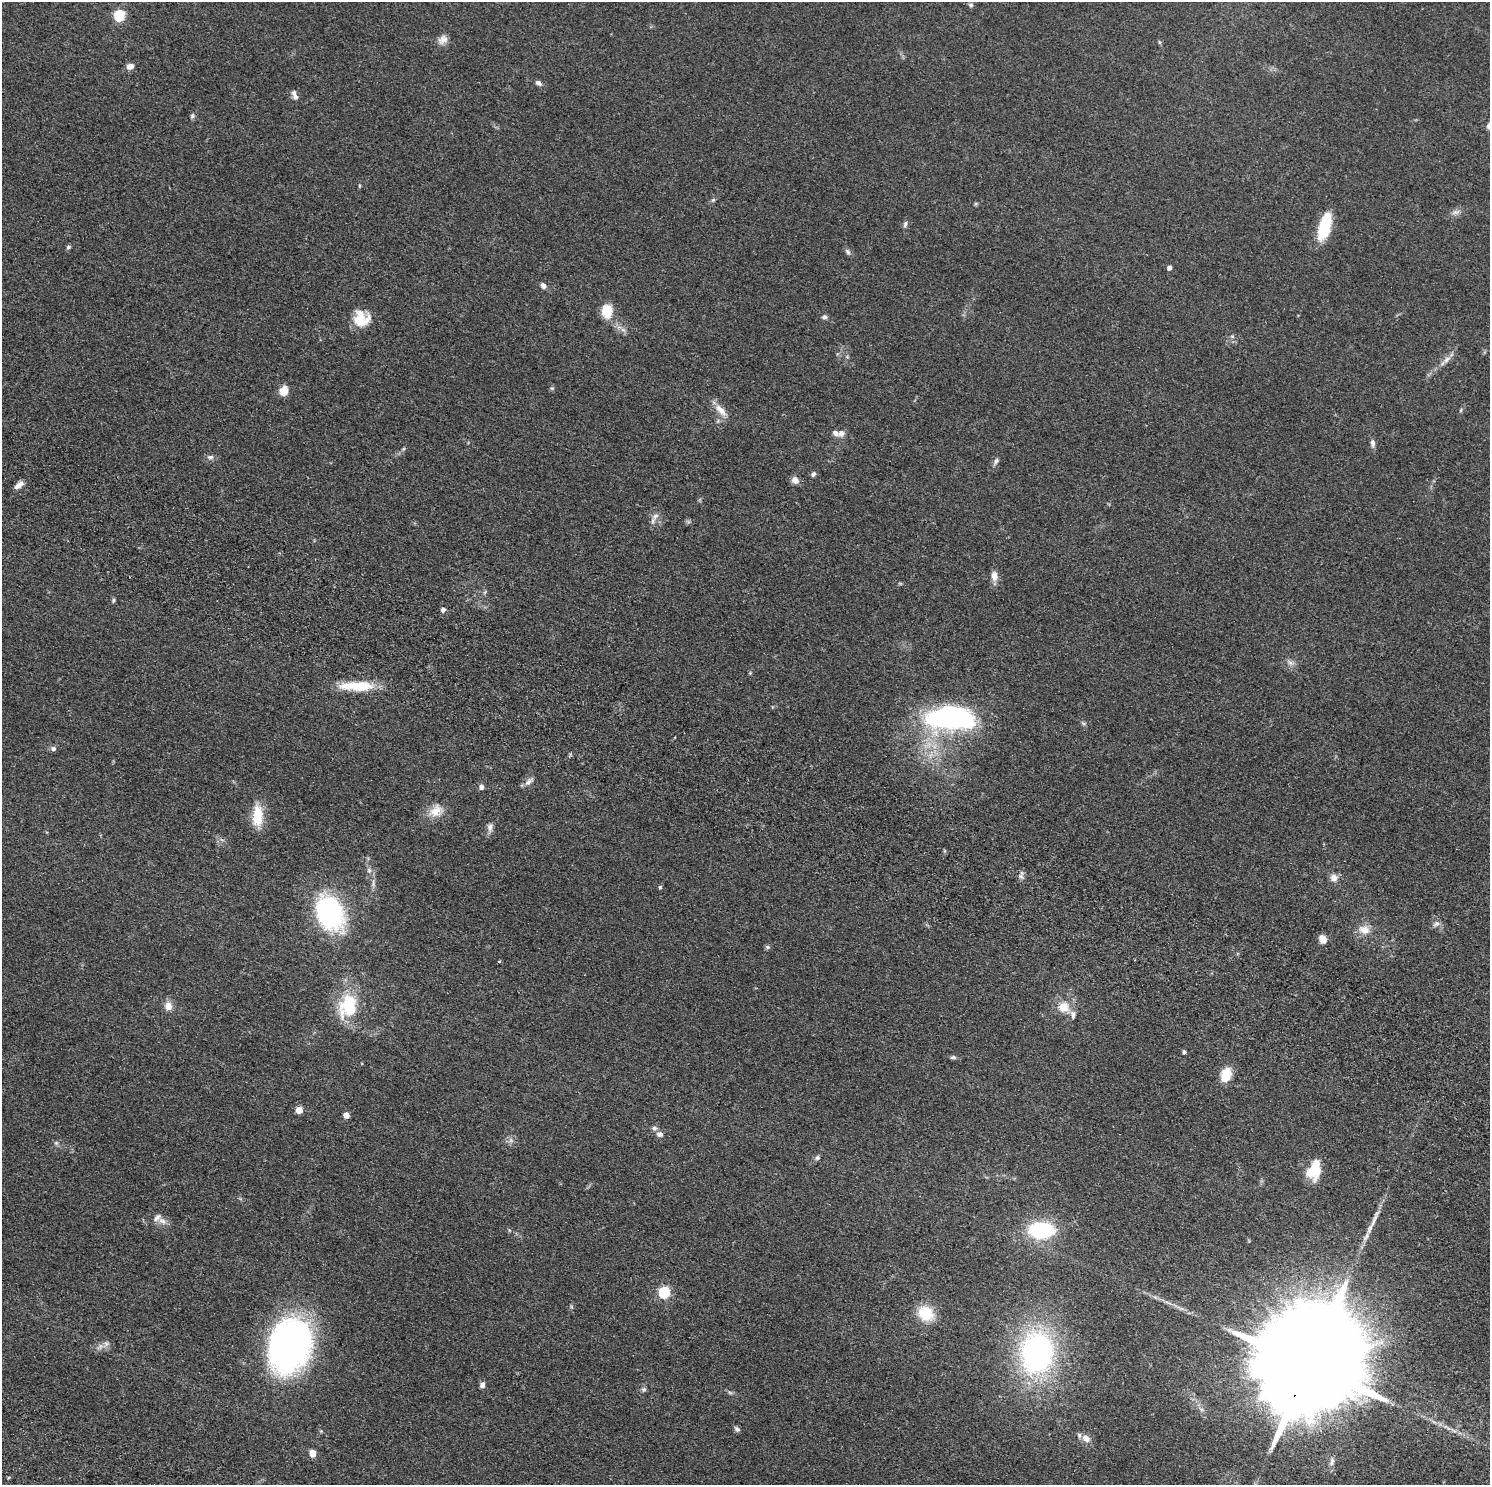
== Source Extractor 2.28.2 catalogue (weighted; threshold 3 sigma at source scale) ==
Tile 6 of 4 x 4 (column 2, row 2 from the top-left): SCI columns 1515-3002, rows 3310-4792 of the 6005 x 6486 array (HDU 1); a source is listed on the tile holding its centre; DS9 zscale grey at full resolution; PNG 1492 x 1487 px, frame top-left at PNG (2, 2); no overlay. Shown black and unused: <1% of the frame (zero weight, under 2 of 4 exposures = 3% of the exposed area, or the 3 px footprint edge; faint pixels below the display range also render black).
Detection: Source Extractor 2.28.2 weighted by HDU 2 'WHT'; one run over the whole footprint, this tile lists its part. Background 0.0343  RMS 0.0054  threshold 0.0242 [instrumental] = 3 sigma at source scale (4.5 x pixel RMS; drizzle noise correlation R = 1.50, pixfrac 1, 0.05/0.05 arcsec/px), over >= 5 px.
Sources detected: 103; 1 too faint to see at this stretch — not listed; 7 inside a brighter listed object's ellipse — not listed separately; the other 95 listed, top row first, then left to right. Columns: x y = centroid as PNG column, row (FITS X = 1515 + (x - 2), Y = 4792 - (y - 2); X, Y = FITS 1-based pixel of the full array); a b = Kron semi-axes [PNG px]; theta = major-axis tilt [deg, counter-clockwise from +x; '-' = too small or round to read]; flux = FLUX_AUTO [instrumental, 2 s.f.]
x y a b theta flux
971 5 6 5 - 1.1
119 16 5 5 - 51
443 40 13 10 37 3.3
1159 42 6 4 -88 0.63
130 66 8 6 18 3.2
538 83 8 6 -30 1.7
294 93 8 7 - 1.5
192 116 7 6 - 0.98
713 200 6 5 - 0.84
976 203 6 4 1 0.61
1456 212 12 6 12 2.1
905 224 10 5 82 1.3
1325 227 26 10 75 25
68 247 6 5 - 0.84
848 252 10 6 -60 1.3
1169 268 4 4 - 2.2
543 286 8 7 - 1.7
607 311 15 11 -89 11
824 317 7 5 1 1.2
361 319 18 16 -8 12
623 330 7 4 -19 1.2
1232 336 6 5 - 0.82
1447 359 15 6 46 3
552 388 6 4 -1 0.67
284 391 9 7 65 7
721 410 22 8 -45 5.2
1461 410 6 3 71 0.61
841 433 10 9 - 2.4
1373 443 10 6 -86 1.8
210 457 10 7 -5 1.6
996 461 9 5 54 1.5
813 474 7 6 - 1.2
795 480 9 7 -49 3.1
19 485 12 6 37 2.8
655 516 13 7 50 2.6
994 576 12 8 -88 3.5
900 583 6 3 -19 0.53
485 592 6 4 48 0.71
113 600 6 4 54 0.76
443 610 5 5 - 1.6
1290 663 9 6 -38 1.9
750 673 5 4 - 0.52
357 686 42 11 0 17
950 718 44 20 -1 120
1083 723 7 4 -25 0.79
53 749 8 6 -14 1.4
529 781 14 6 45 2.2
481 787 6 5 - 1.8
436 811 21 15 31 7.1
258 816 24 11 89 14
490 827 12 7 82 2.2
369 870 8 6 -89 1.5
1020 876 8 4 -31 1.1
1334 878 9 9 - 3.2
373 883 13 6 85 2.1
660 887 5 4 - 0.72
330 912 35 24 -64 78
1436 924 10 7 36 1.8
1364 929 14 11 -13 5.5
1323 939 7 6 - 6.3
767 947 7 5 -19 0.86
499 961 5 3 - 0.49
349 1004 30 27 38 23
168 1007 7 7 - 5.4
1063 1007 5 5 - 19
1073 1015 11 7 -89 2.2
1184 1052 4 4 - 1.3
953 1057 7 5 -6 1.1
1226 1075 12 8 69 14
299 1110 5 5 - 9.6
346 1115 4 4 - 6.5
654 1128 7 6 - 1.3
660 1134 8 6 -1 2.2
56 1143 7 5 -44 0.99
817 1158 6 6 - 1.2
1314 1170 22 14 73 14
162 1221 13 8 -30 3.1
1373 1221 45 6 66 7
509 1230 5 3 - 0.49
1041 1230 22 14 -1 44
664 1292 5 5 - 51
1181 1308 14 4 -21 2.2
926 1314 19 15 -35 14
106 1344 12 8 52 2.5
290 1345 51 37 72 180
1037 1352 46 35 85 120
1308 1366 46 22 63 27000
482 1385 7 6 - 1.8
644 1389 7 6 - 1
730 1392 7 5 -30 0.92
737 1429 9 5 -33 1.2
1453 1430 11 4 -30 1.7
1086 1438 10 8 -39 3.4
313 1453 8 6 -77 3.3
1332 1461 14 6 76 2
Overlapping masked pixels (flux is a lower limit): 1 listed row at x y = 1308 1366
Isophote crosses this tile's border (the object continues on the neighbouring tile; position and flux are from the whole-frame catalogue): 1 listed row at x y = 1308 1366